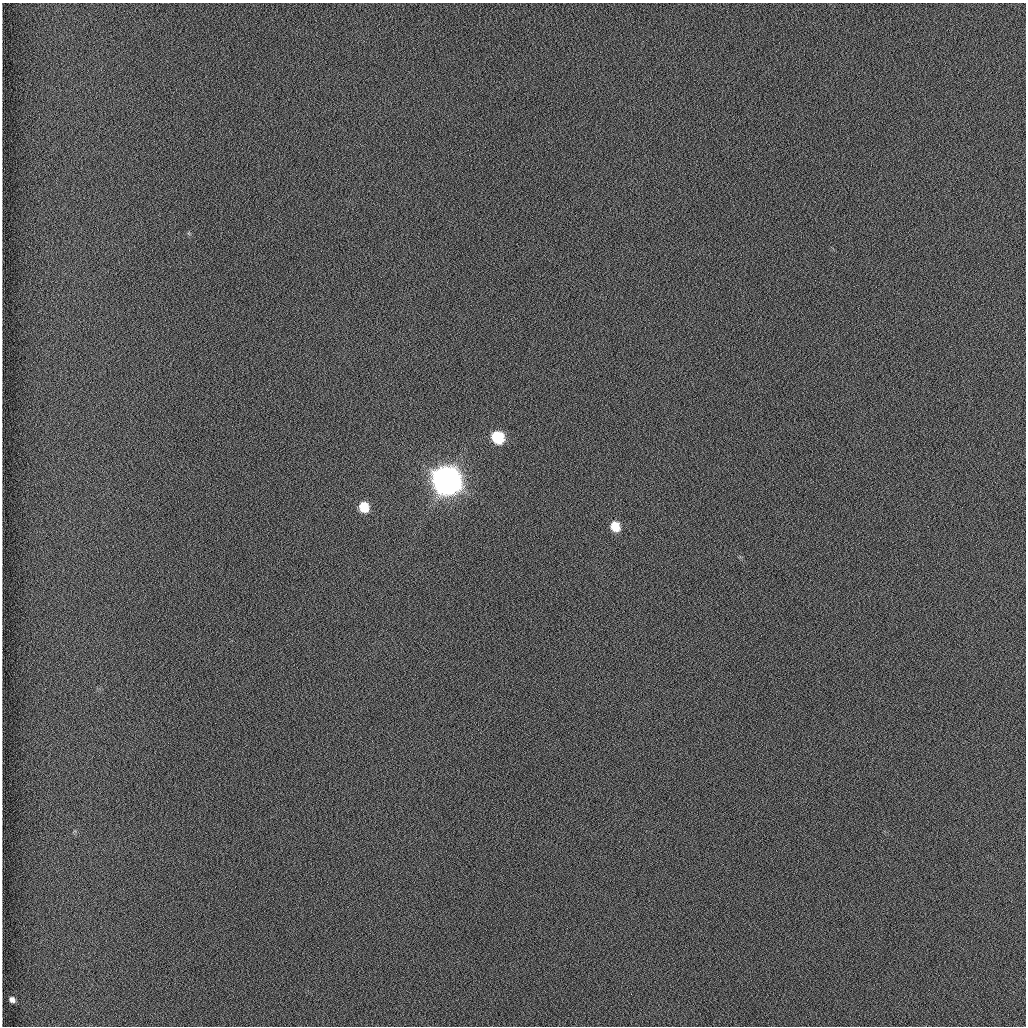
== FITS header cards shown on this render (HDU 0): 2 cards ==
NAXIS1  =                 1024 /fastest changing axis
NAXIS2  =                 1024 /next to fastest changing axis

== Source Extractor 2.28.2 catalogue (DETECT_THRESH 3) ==
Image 1024 x 1024 px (HDU 0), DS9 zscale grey, 1 PNG px = 1 image px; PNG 1028 x 1028 px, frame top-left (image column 1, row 1024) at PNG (2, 3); no overlay
Background 1260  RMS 6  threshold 17.9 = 3 sigma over >= 5 px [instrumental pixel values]
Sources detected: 5; all 5 listed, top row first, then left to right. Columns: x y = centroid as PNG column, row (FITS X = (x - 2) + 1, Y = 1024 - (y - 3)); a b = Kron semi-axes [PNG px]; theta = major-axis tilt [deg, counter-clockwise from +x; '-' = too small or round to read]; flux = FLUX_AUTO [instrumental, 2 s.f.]
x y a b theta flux
497 437 9 8 - 2.1e+04
447 480 12 10 -42 1.0e+06
364 507 9 8 - 9.1e+03
615 526 10 8 -63 9.1e+03
12 1000 6 5 - 1.5e+03